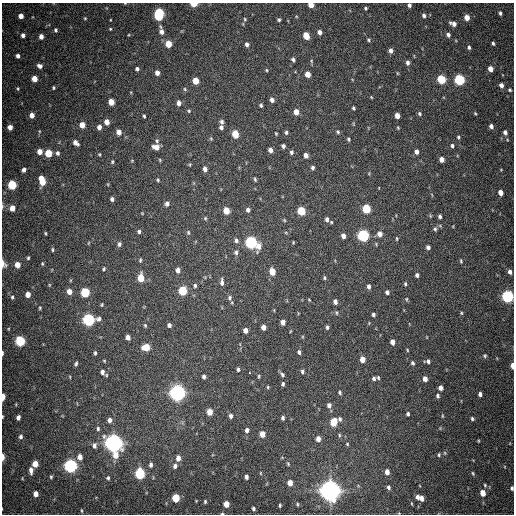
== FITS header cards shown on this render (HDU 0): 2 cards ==
NAXIS1  =                  512
NAXIS2  =                  512

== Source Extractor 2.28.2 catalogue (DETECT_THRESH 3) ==
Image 512 x 512 px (HDU 0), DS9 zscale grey, 1 PNG px = 1 image px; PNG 516 x 516 px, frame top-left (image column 1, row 512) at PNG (2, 3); no overlay
Background 589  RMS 17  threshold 51.2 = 3 sigma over >= 5 px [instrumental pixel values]
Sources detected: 273; all 273 listed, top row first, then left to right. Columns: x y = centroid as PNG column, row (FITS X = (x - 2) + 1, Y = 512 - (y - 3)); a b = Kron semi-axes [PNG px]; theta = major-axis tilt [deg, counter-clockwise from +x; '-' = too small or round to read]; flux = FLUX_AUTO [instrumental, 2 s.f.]
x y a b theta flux
125 3 4 3 - 8.3e+02
194 4 5 3 - 2.3e+04
311 5 5 4 - 1.0e+04
409 5 4 3 - 3.1e+03
365 8 4 4 - 1.5e+03
500 13 5 4 - 2.7e+03
159 14 8 5 83 1.2e+05
21 16 4 4 - 8.3e+03
424 16 5 4 - 2.9e+03
467 17 5 4 - 1.1e+04
85 18 5 4 - 1.2e+03
245 19 5 4 - 1.4e+03
110 20 3 2 - 7.8e+02
279 20 4 4 - 1.9e+03
453 24 7 4 -22 6.0e+03
110 29 4 3 - 1.1e+03
56 30 5 4 - 2.1e+03
161 32 6 5 - 6.3e+03
319 32 5 4 - 5.1e+03
23 35 4 4 - 4.0e+03
448 35 5 4 - 3.9e+03
41 36 4 4 - 6.6e+03
306 36 6 4 -68 1.6e+04
369 40 5 4 - 1.8e+03
493 43 4 3 - 1.9e+03
168 44 5 5 - 2.0e+04
247 44 5 4 - 3.5e+03
469 47 5 4 - 2.4e+03
391 51 5 4 - 4.7e+03
18 56 4 3 - 4.0e+03
293 60 5 4 - 2.8e+03
311 61 6 4 -88 1.5e+03
407 63 6 5 - 3.3e+03
40 66 6 4 -25 4.5e+03
137 69 4 4 - 2.7e+03
490 69 5 4 - 9.6e+03
266 70 4 4 - 1.3e+03
157 73 5 4 - 6.3e+03
397 73 5 3 - 1.0e+03
308 74 5 4 - 1.2e+04
34 79 5 4 - 1.4e+04
441 79 5 5 - 5.6e+04
459 80 6 5 - 1.1e+05
196 81 5 4 - 1.8e+04
501 85 4 4 - 5.7e+03
18 88 5 4 - 1.4e+03
53 88 4 4 - 1.6e+03
185 89 5 4 - 1.6e+03
510 90 3 3 - 1.4e+03
371 97 4 3 - 9.1e+02
272 100 5 4 - 4.3e+03
111 102 5 4 - 1.4e+04
179 103 5 4 - 5.9e+03
261 105 4 3 - 1.9e+03
353 108 4 3 - 1.7e+03
189 111 5 4 - 1.4e+03
296 112 5 4 - 9.9e+03
475 113 3 3 - 1.1e+03
420 114 5 4 - 2.0e+03
32 115 5 4 - 7.9e+03
144 116 4 3 - 1.6e+03
397 116 5 4 - 8.4e+03
107 122 5 4 - 8.4e+03
222 122 6 5 - 2.9e+03
82 125 5 4 - 1.2e+04
491 126 4 4 - 3.6e+03
10 127 4 4 - 7.4e+03
99 127 5 5 - 5.4e+03
221 127 5 5 - 3.1e+03
398 128 5 3 - 1.0e+03
39 131 5 3 - 1.0e+03
119 132 6 5 - 7.4e+03
286 132 5 4 - 2.2e+03
338 132 4 4 - 1.7e+03
505 132 5 4 - 3.6e+03
276 133 4 3 - 1.1e+03
235 134 6 5 - 2.4e+04
458 137 5 4 - 1.5e+03
211 138 5 4 - 1.4e+03
348 139 4 3 - 1.6e+03
157 141 7 5 -73 2.6e+03
76 143 6 4 -42 6.1e+03
283 146 4 4 - 3.0e+03
452 146 5 4 - 2.2e+03
156 147 7 5 -10 8.8e+03
270 150 5 4 - 5.4e+03
40 152 5 4 - 9.3e+03
291 152 5 4 - 2.3e+03
416 152 5 4 - 4.6e+03
48 153 5 5 - 2.6e+04
58 153 6 5 - 3.1e+03
99 154 4 4 - 1.2e+03
306 155 5 4 - 5.6e+03
441 159 5 4 - 6.3e+03
132 160 5 3 - 9.4e+02
112 162 6 4 77 1.6e+03
313 168 5 4 - 2.5e+03
205 169 5 4 - 4.6e+03
24 170 4 4 - 4.0e+03
501 170 4 3 - 8.1e+02
255 179 5 3 - 1.6e+03
158 180 4 4 - 1.4e+03
42 181 8 5 -74 2.4e+04
12 185 5 5 - 6.1e+04
501 193 5 4 - 8.6e+03
112 199 4 4 - 3.1e+03
167 204 6 5 - 4.1e+03
2 206 6 4 89 1.6e+03
12 208 5 5 - 1.1e+04
366 209 5 5 - 5.1e+04
248 210 5 5 - 3.4e+03
226 211 5 5 - 1.9e+04
301 211 5 5 - 4.5e+04
142 213 4 3 - 7.9e+02
440 216 5 4 - 2.6e+03
205 218 5 4 - 1.5e+03
327 219 5 4 - 3.4e+03
284 220 5 4 - 1.4e+03
331 222 4 3 - 1.1e+03
453 226 4 3 - 7.4e+02
435 229 6 5 - 2.3e+03
139 231 5 4 - 2.2e+03
45 233 4 3 - 1.3e+03
188 233 6 5 - 1.9e+03
286 233 5 3 - 1.2e+03
380 234 6 5 - 7.0e+03
363 235 6 5 - 1.6e+05
343 236 5 4 - 5.1e+03
397 238 5 3 - 1.3e+03
236 240 7 5 -67 3.2e+03
251 242 6 5 - 1.9e+05
293 242 5 4 - 1.1e+03
88 243 5 3 - 8.9e+02
119 244 6 5 - 2.7e+03
259 246 10 6 78 9.5e+03
428 247 5 4 - 3.2e+03
52 250 6 3 -85 1.6e+03
236 252 7 6 - 3.2e+03
28 258 5 4 - 1.7e+03
140 260 5 3 - 1.5e+03
461 261 6 4 -80 1.5e+03
3 264 10 6 -69 5.3e+03
42 264 6 4 -89 1.5e+03
17 265 6 5 - 1.1e+04
104 269 5 4 - 1.6e+03
178 270 6 5 - 4.8e+03
272 272 6 5 - 1.5e+04
510 272 5 4 - 4.1e+03
417 275 5 4 - 2.9e+03
141 278 6 5 - 2.4e+04
324 278 5 4 - 1.7e+03
222 282 9 5 -90 4.4e+03
405 284 5 4 - 1.6e+03
49 285 6 3 72 1.2e+03
195 285 5 4 - 2.0e+03
369 286 5 4 - 3.2e+03
69 291 5 5 - 9.0e+03
183 291 6 5 - 5.2e+04
85 292 6 5 - 6.2e+04
387 292 5 4 - 2.7e+03
28 294 5 4 - 8.9e+03
507 296 6 5 - 1.9e+05
12 297 5 4 - 1.8e+03
230 298 7 6 - 2.7e+03
406 299 6 4 -75 1.3e+03
309 300 4 3 - 9.6e+02
335 302 5 4 - 4.2e+03
102 305 3 3 - 1.3e+03
40 308 4 3 - 1.3e+03
336 313 6 3 -71 1.4e+03
461 313 5 4 - 1.4e+03
373 314 4 3 - 2.6e+03
89 320 6 6 - 2.0e+05
283 322 5 4 - 6.3e+03
145 325 5 4 - 1.5e+03
169 325 4 4 - 3.2e+03
263 327 5 4 - 6.9e+03
327 327 5 3 - 2.0e+03
245 330 5 4 - 6.0e+03
291 331 4 3 - 8.3e+02
128 337 5 4 - 6.0e+03
20 341 6 5 - 9.1e+04
392 342 5 4 - 7.1e+03
146 347 6 5 - 2.5e+04
407 350 4 3 - 1.0e+03
299 352 5 4 - 2.5e+03
2 353 4 2 - 2.0e+03
95 353 5 3 - 1.8e+03
485 356 5 5 - 1.6e+03
362 359 5 5 - 9.3e+03
104 361 4 3 - 1.0e+03
428 361 7 5 4 3.2e+03
413 363 5 5 - 2.3e+03
76 364 4 3 - 2.0e+03
512 366 5 3 - 8.4e+03
238 369 5 4 - 2.2e+03
302 371 5 4 - 2.1e+03
102 372 6 5 - 4.7e+03
249 372 3 3 - 2.6e+03
282 374 7 4 -43 2.5e+03
259 376 5 3 - 1.4e+03
70 377 5 3 - 8.8e+02
204 377 5 4 - 2.7e+03
374 378 4 4 - 2.4e+03
378 378 5 3 - 1.5e+03
425 379 5 4 - 7.3e+03
283 384 5 3 - 2.1e+03
268 387 4 3 - 1.2e+03
440 388 4 4 - 5.3e+03
177 393 6 6 - 6.5e+05
340 393 4 3 - 1.7e+03
480 394 4 4 - 3.6e+03
438 396 6 4 84 2.5e+03
3 397 5 3 - 1.4e+04
329 405 6 5 - 4.4e+03
210 412 5 4 - 1.4e+04
408 414 4 4 - 2.0e+03
231 416 5 4 - 3.4e+03
442 416 5 3 - 1.1e+03
2 417 3 2 - 8.9e+02
18 417 5 4 - 4.3e+03
283 418 4 3 - 2.4e+03
340 419 5 4 - 2.2e+03
472 419 4 4 - 2.1e+03
109 420 6 5 - 4.5e+03
334 422 6 5 - 2.9e+04
98 428 6 4 -90 2.3e+03
247 430 6 5 - 3.8e+03
262 434 5 4 - 1.1e+04
339 435 5 3 - 1.2e+03
21 436 5 5 - 2.9e+03
318 439 5 4 - 7.0e+03
478 441 4 2 - 9.1e+02
114 443 8 6 -78 8.8e+05
347 444 4 4 - 1.1e+03
94 445 7 5 88 4.1e+03
439 455 5 3 - 1.5e+03
3 457 6 3 89 8.0e+03
80 457 6 5 - 7.4e+03
178 458 6 5 - 7.3e+03
35 464 5 4 - 1.5e+04
288 464 5 3 - 1.3e+03
151 465 6 4 84 3.1e+03
70 466 6 5 - 3.0e+05
175 466 6 5 - 4.0e+03
31 470 7 4 -87 5.5e+03
387 472 5 4 - 6.9e+03
260 473 5 3 - 9.6e+02
473 473 5 4 - 1.5e+03
140 474 6 5 - 1.1e+05
51 477 4 4 - 1.4e+03
246 477 4 3 - 3.2e+03
22 478 5 3 - 8.3e+02
108 478 4 3 - 1.7e+03
290 483 5 4 - 1.0e+04
485 485 5 3 - 1.4e+03
389 488 5 4 - 2.7e+03
512 488 5 4 - 2.2e+03
330 491 7 7 - 1.2e+06
483 493 5 4 - 1.2e+04
36 494 5 4 - 9.2e+03
417 497 5 4 - 3.9e+03
176 498 5 5 - 3.8e+04
422 498 5 4 - 7.2e+03
196 501 4 3 - 8.1e+02
205 501 4 3 - 1.6e+03
226 504 5 4 - 1.4e+04
297 504 4 3 - 1.2e+03
411 504 5 2 - 1.0e+03
280 505 4 3 - 1.4e+03
253 509 4 3 - 2.2e+03
82 511 5 2 - 1.1e+03
222 514 4 3 - 1.2e+03
At the frame edge (FLAGS 8, measured only in part): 14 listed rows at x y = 125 3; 194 4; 311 5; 409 5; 2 206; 3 264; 507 296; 2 353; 512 366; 3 397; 2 417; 3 457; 512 488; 222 514